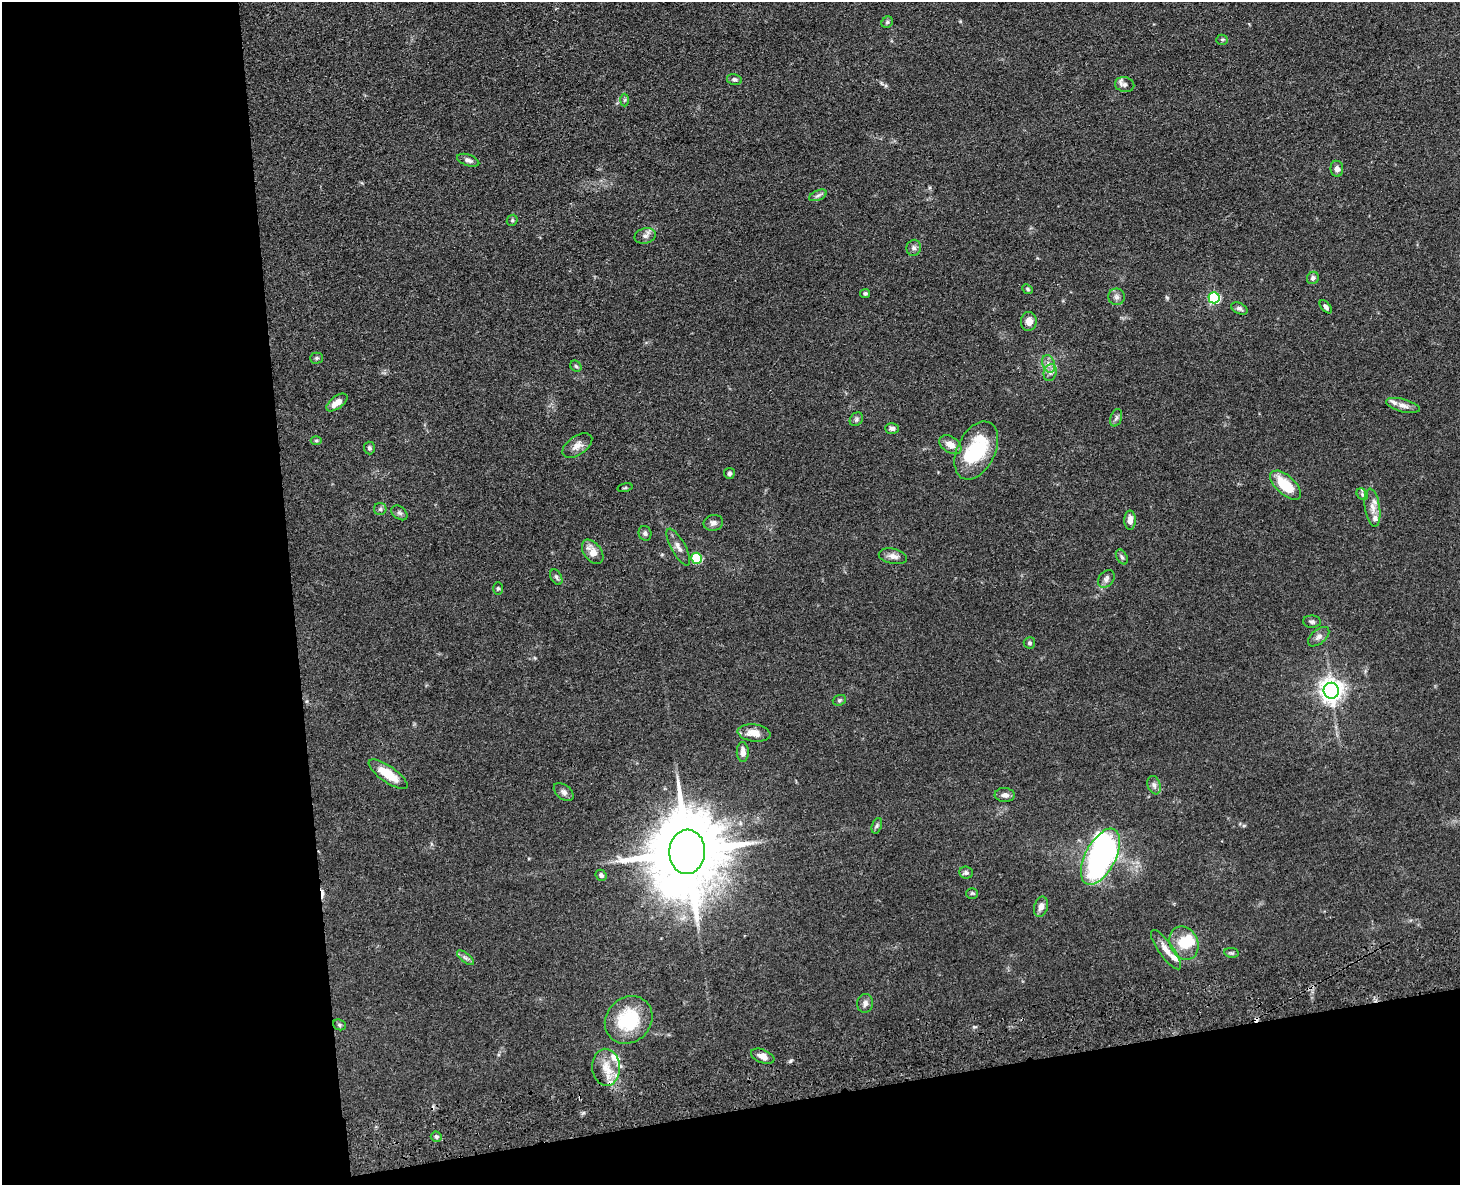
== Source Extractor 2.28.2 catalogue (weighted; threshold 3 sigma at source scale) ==
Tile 10 of 3 x 4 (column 1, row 4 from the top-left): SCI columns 270-1727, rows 117-1299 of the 4800 x 4963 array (HDU 1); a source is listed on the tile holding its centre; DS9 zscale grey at full resolution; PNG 1462 x 1187 px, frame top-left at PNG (2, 2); each listed source drawn as its Kron ellipse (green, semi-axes under 4 px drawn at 4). Shown black and unused: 27% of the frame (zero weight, under 3 of 4 exposures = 6% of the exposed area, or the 3 px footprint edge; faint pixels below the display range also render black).
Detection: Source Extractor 2.28.2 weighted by HDU 2 'WHT'; one run over the whole footprint, this tile lists its part. Background 0.0683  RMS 0.0059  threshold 0.0265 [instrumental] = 3 sigma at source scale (4.5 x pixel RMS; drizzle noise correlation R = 1.50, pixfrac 1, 0.05/0.05 arcsec/px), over >= 5 px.
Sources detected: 89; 3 inside a brighter object's white glare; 3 cosmic-ray / hot-pixel residue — neither listed nor drawn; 4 inside a brighter listed object's ellipse — not listed separately; the other 79 listed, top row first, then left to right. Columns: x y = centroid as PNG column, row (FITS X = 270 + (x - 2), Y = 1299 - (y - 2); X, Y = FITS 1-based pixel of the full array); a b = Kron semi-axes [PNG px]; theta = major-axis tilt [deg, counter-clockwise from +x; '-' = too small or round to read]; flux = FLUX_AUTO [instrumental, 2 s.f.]
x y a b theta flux
887 22 6 5 - 1.1
1222 40 5 5 - 0.83
734 80 7 5 -13 1.4
1125 85 10 7 -12 2.5
625 100 6 4 88 0.79
468 160 11 5 -19 2
1337 169 8 6 -81 2.8
818 195 9 5 24 1.6
512 220 6 5 - 0.85
645 236 11 7 14 2.5
914 248 8 7 - 1.8
1313 278 6 5 - 1.7
1028 289 5 4 - 0.86
865 293 5 4 - 0.98
1117 297 8 8 - 2.2
1214 298 5 5 - 60
1326 307 8 4 -50 1.6
1239 308 9 5 -25 1.7
1029 321 9 8 - 4.5
316 358 6 5 - 1
1049 364 9 6 -72 2.7
576 366 6 5 - 0.94
1050 373 8 6 75 2.3
337 402 12 6 37 5.4
1403 405 17 6 -14 3.6
1116 418 9 5 71 1.5
856 419 7 6 - 1.3
892 428 7 5 -1 2
316 441 5 3 - 0.7
577 445 17 9 34 4.5
950 445 12 8 -34 5.1
369 448 6 5 - 1.2
976 451 31 19 64 37
729 473 5 5 - 1.4
1286 485 19 9 -42 19
625 488 7 3 13 0.64
1362 494 6 5 - 1.2
1372 508 19 7 -81 4.9
380 509 6 6 - 1.2
399 513 9 6 -40 1.5
1130 520 10 6 90 3.6
713 523 10 8 12 2.2
645 533 7 6 - 1.5
678 547 21 7 -60 3.8
593 552 14 8 -53 6.5
893 556 14 7 -12 3.2
1122 557 8 5 -59 1.2
696 558 5 5 - 34
556 577 8 5 -61 1.4
1106 579 10 7 51 2
498 588 6 5 - 0.87
1312 622 9 6 -2 1.5
1319 637 12 7 40 2.7
1029 643 6 5 - 1.1
1331 691 8 7 - 420
839 700 7 5 21 0.98
754 733 16 8 -8 6.8
743 752 10 6 -89 3.7
388 774 23 8 -35 13
1154 785 9 6 -71 2.1
564 792 11 7 -39 2.3
1005 795 10 7 -6 2.7
877 826 8 5 71 1.3
687 852 22 18 87 7700
1100 857 31 15 62 150
966 873 7 6 - 1.3
601 875 6 5 - 1.6
972 893 6 5 - 0.82
1041 907 10 6 73 3.3
1184 943 17 14 -67 13
1166 950 23 7 -54 5.8
1232 953 7 5 -10 1
465 958 10 5 -39 1.7
865 1003 9 8 - 2.4
629 1020 25 22 45 30
339 1025 6 5 - 0.97
763 1056 12 6 -22 3.7
606 1067 18 14 -86 10
436 1137 5 5 - 1.1
Overlapping masked pixels (flux is a lower limit): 1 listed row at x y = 606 1067